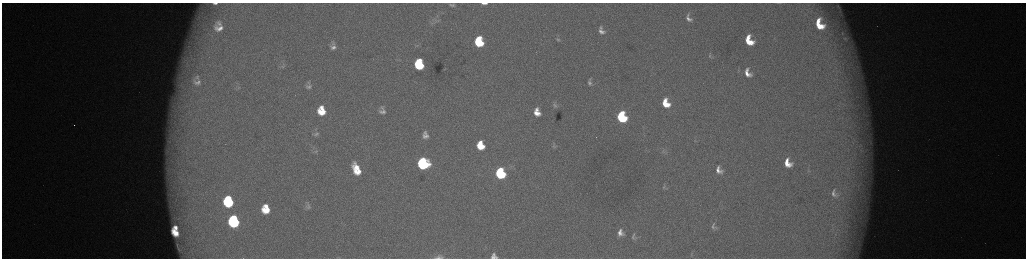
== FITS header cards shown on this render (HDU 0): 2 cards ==
NAXIS1  =                 2048 /fastest changing axis
NAXIS2  =                  512 /next to fastest changing axis

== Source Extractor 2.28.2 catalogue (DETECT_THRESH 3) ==
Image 2048 x 512 px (HDU 0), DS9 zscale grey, zoomed out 1/2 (1 PNG px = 2 x 2 image px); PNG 1028 x 260 px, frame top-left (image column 1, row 511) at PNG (2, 3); no overlay
Background 179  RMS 2.1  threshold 6.41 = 3 sigma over >= 5 px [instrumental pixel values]
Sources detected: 76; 5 cannot appear on this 1/2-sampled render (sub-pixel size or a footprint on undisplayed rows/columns) and are not listed; the other 71 listed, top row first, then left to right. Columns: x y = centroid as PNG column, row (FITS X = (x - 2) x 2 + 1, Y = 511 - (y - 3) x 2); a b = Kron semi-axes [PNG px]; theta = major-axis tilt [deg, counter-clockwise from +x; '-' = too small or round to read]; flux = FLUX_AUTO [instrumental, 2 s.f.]
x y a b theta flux
215 3 5 2 - 1100
484 3 7 2 -1 2400
778 3 8 2 0 470
452 5 10 5 -12 1400
838 7 11 6 -58 2100
840 11 11 6 -82 2500
689 18 8 5 -61 2100
438 20 9 5 15 1600
219 23 5 5 - 1100
819 24 12 7 -62 12000
219 28 8 5 -5 2900
601 28 8 5 -77 1600
601 31 11 7 -24 3100
842 33 5 3 - 580
844 38 6 3 -7 670
479 39 6 5 - 6900
558 39 5 4 - 640
749 40 10 7 -65 11000
333 43 6 5 - 920
479 43 8 6 -16 18000
418 45 5 3 - 620
333 47 9 6 1 1900
710 56 7 4 -45 750
419 62 6 5 - 11000
187 64 12 6 81 3900
283 66 8 5 33 1100
419 66 7 5 -10 23000
747 73 12 8 -65 4700
197 77 8 7 - 1800
590 79 6 3 -85 460
197 82 12 8 0 2700
590 83 6 5 - 1100
309 86 9 7 -73 2000
238 88 8 4 39 980
666 103 10 7 -67 9600
555 105 7 5 -48 1100
322 108 7 5 -58 3600
536 110 6 4 81 1700
382 111 11 9 -75 3200
322 112 9 7 -21 8900
537 113 8 6 -22 4400
622 117 8 6 -68 38000
316 134 11 7 14 1900
425 135 7 5 -74 2300
480 145 8 6 -72 11000
554 146 8 6 -80 1100
316 152 9 4 15 1200
423 161 5 3 - 16000
788 163 8 6 -63 6100
423 164 8 6 -1 46000
357 167 12 6 -44 6400
719 170 11 8 -58 3200
357 171 8 5 -9 5700
500 171 4 3 - 13000
500 174 7 6 - 41000
664 187 5 4 - 560
833 191 4 2 - 520
833 194 9 5 -30 1500
228 202 10 8 -80 34000
308 206 10 7 -81 1700
266 209 8 7 - 10000
234 221 9 7 -78 58000
713 227 10 6 -79 1800
176 228 4 3 - 2400
175 232 8 5 -48 6300
620 233 9 8 - 3600
633 237 10 5 77 1300
178 249 3 2 - 220
691 253 4 2 - 260
494 256 6 5 - 2100
439 257 12 6 7 2000
At the frame edge (FLAGS 8, measured only in part): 5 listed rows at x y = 215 3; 484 3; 778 3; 494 256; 439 257
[5 sub-pixel or undisplayed-footprint detections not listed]